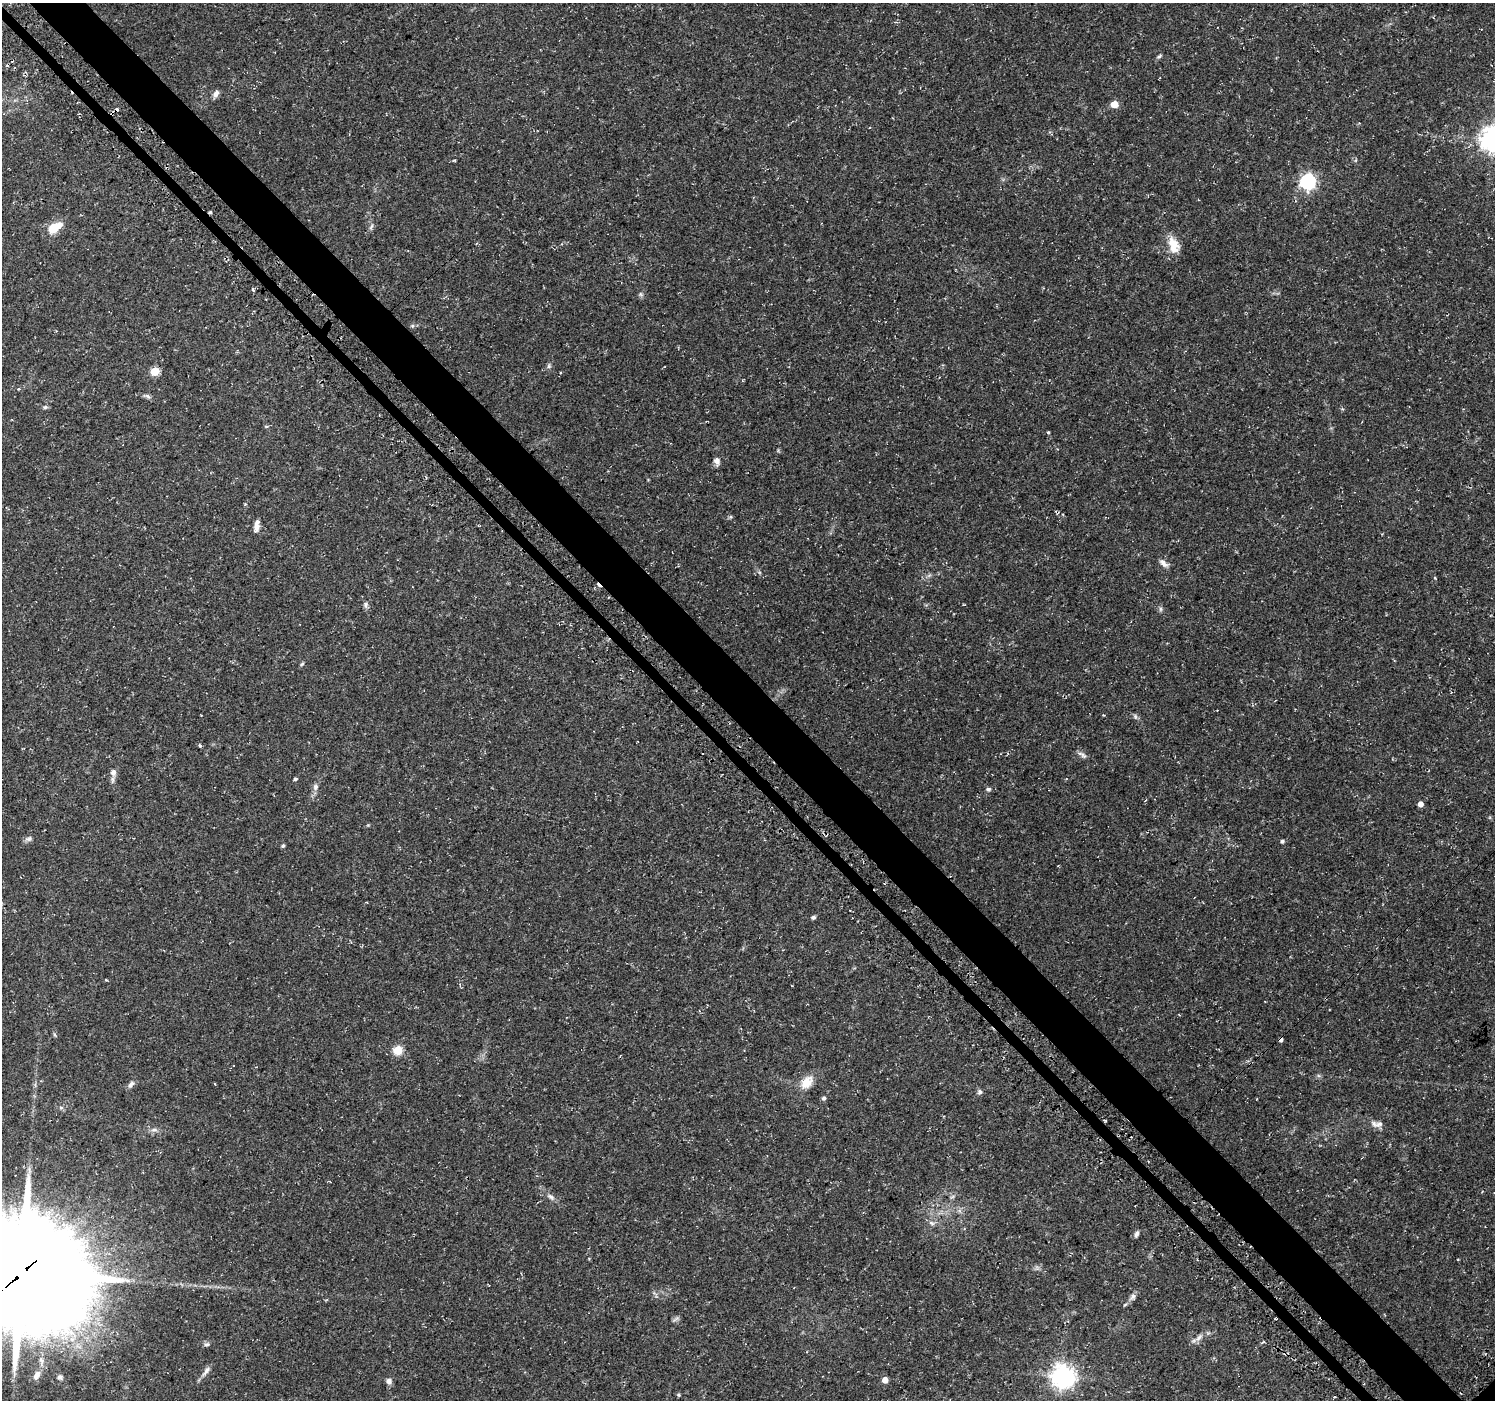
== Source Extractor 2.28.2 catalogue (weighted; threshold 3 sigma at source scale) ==
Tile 11 of 4 x 4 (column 3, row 3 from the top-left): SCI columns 3075-4567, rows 1613-3010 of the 6110 x 6084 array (HDU 1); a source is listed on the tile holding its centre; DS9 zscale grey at full resolution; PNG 1497 x 1402 px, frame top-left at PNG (2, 3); no overlay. Shown black and unused: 5% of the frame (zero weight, under 3 of 4 exposures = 5% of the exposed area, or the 3 px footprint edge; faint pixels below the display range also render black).
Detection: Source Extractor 2.28.2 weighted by HDU 2 'WHT'; one run over the whole footprint, this tile lists its part. Background 0.0834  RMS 0.0048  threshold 0.0217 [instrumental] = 3 sigma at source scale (4.5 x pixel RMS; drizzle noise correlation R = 1.50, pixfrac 1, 0.0396/0.0396 arcsec/px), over >= 5 px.
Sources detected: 65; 4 cosmic-ray / hot-pixel residue — not listed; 1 inside a brighter listed object's ellipse — not listed separately; the other 60 listed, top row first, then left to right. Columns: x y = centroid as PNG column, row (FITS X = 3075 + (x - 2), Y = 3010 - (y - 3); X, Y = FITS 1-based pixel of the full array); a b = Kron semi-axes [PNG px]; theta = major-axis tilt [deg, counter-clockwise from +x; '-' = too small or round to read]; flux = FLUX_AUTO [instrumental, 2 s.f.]
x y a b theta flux
1159 56 7 4 30 0.79
216 94 9 6 52 2.3
1114 104 5 5 - 9.5
112 113 4 4 - 1.2
1492 139 8 8 - 430
454 160 3 3 - 0.46
1308 182 6 6 - 130
210 212 4 3 - 0.77
371 227 9 3 57 0.96
54 228 14 7 34 12
1173 243 20 11 -47 7
253 289 4 3 - 2.1
640 294 7 4 -89 0.87
412 326 6 4 45 0.69
549 366 7 5 82 0.97
155 371 5 5 - 16
19 389 4 3 - 0.46
147 396 11 5 -15 1.3
45 407 6 5 - 0.9
1048 432 3 3 - 0.58
717 461 9 6 -73 2
730 517 5 5 - 0.7
256 526 13 5 79 3.1
1163 563 13 6 -44 2.2
366 605 8 6 82 1.3
1160 609 7 4 -90 0.89
302 664 6 4 60 0.78
1135 716 7 5 -79 0.9
1082 755 14 5 -32 1.6
113 773 9 9 - 2.1
295 779 4 3 - 0.79
315 787 10 7 80 1.9
988 789 5 5 - 1.2
1420 804 5 4 - 2.9
28 839 9 6 22 1.4
1282 841 5 4 - 0.82
283 846 5 4 - 0.73
813 917 5 4 - 1.1
398 1050 5 5 - 21
807 1082 20 13 45 6.9
131 1084 12 6 53 1.6
980 1092 7 6 - 1.2
824 1098 5 5 - 1.1
61 1108 6 4 -1 0.82
1379 1124 13 8 18 2.5
154 1130 9 5 7 1.6
551 1197 12 6 -32 1.9
931 1223 9 5 -27 1.5
1137 1234 8 5 72 1.3
22 1273 42 37 -24 9300
1133 1296 9 7 68 1.6
1199 1338 12 6 42 2.3
207 1344 8 5 16 1.1
206 1371 15 5 57 2.3
36 1375 13 7 60 3.3
1062 1376 8 8 - 380
60 1377 8 6 -35 1.3
885 1380 5 4 - 4.5
389 1381 7 7 - 1.9
678 1395 5 4 - 0.62
Overlapping masked pixels (flux is a lower limit): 3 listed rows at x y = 112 113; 210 212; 22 1273
Isophote crosses this tile's border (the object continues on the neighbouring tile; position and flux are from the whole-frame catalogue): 2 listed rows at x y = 1492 139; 22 1273